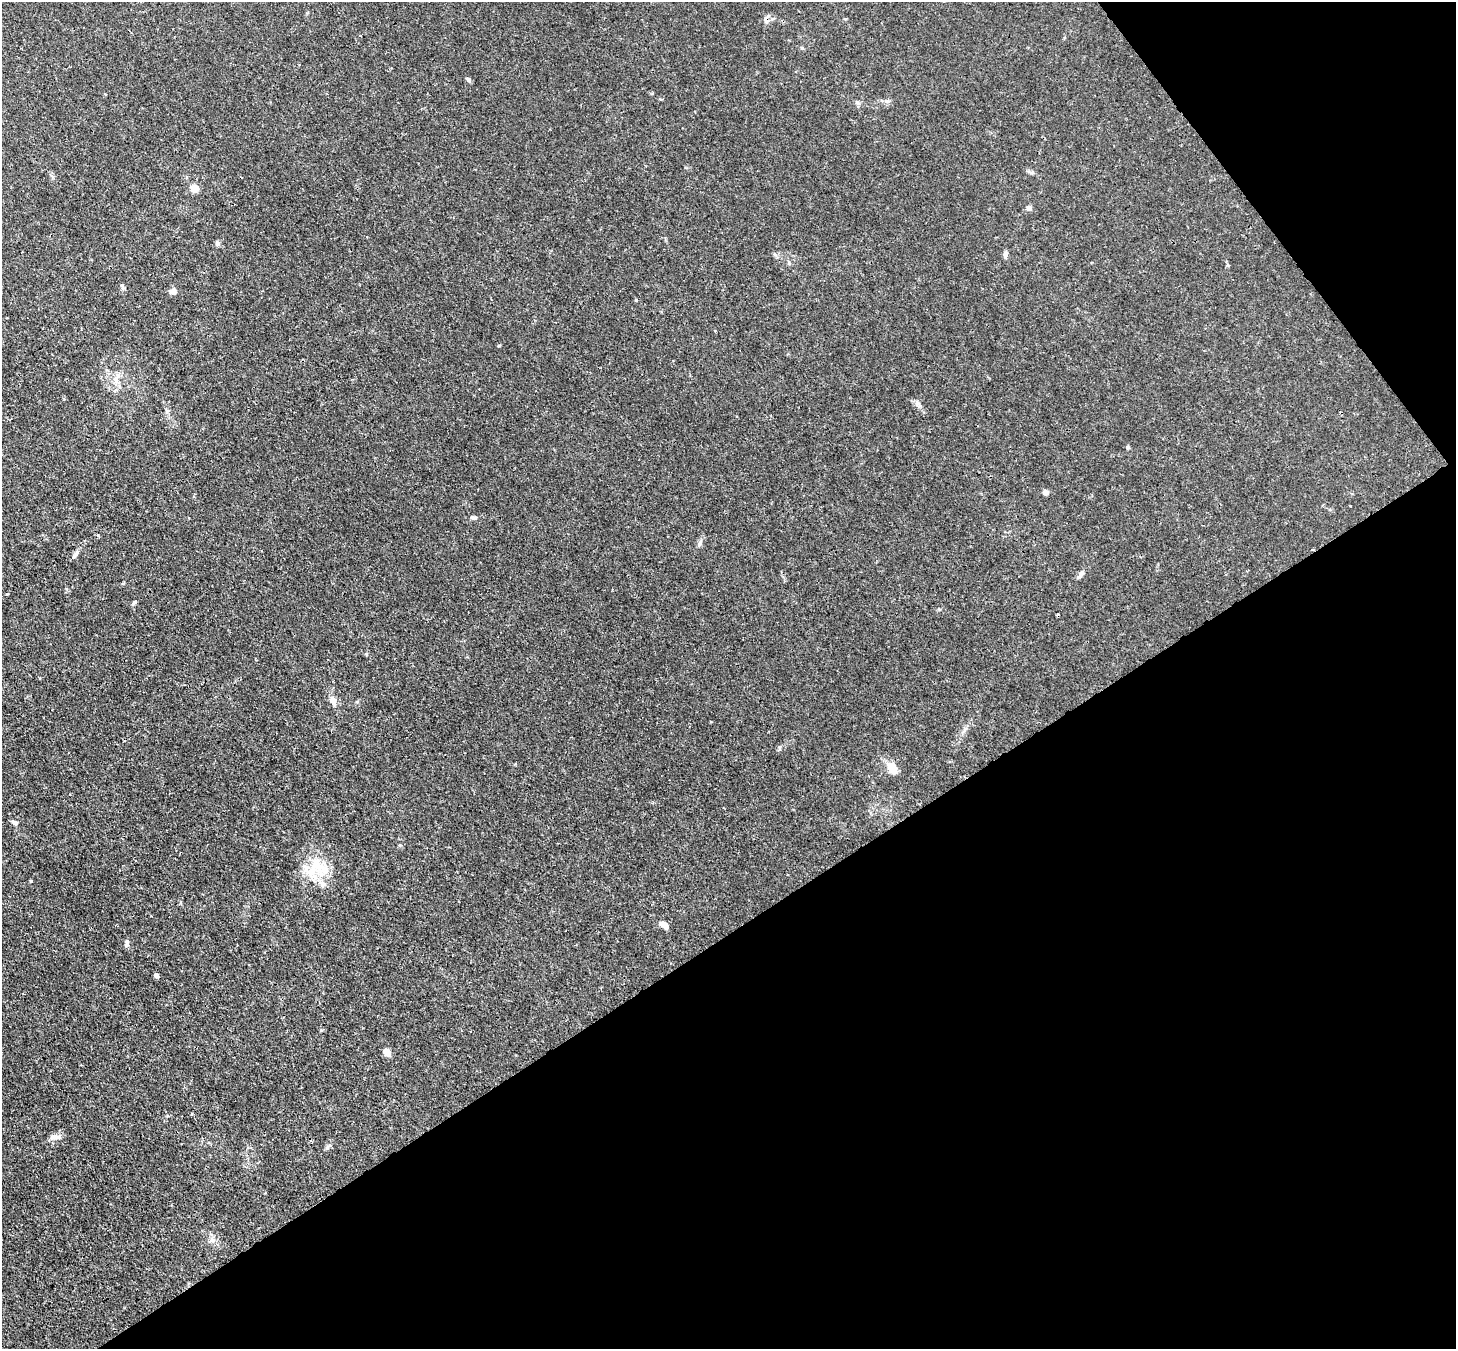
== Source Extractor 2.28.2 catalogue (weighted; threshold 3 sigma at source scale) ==
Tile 12 of 4 x 4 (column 4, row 3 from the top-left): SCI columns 4442-5895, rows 1557-2903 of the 5974 x 5946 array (HDU 1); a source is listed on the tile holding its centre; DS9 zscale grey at full resolution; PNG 1458 x 1351 px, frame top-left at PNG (2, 2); no overlay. Shown black and unused: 35% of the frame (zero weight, under 3 of 4 exposures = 7% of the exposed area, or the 3 px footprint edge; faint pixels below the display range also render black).
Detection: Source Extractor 2.28.2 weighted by HDU 2 'WHT'; one run over the whole footprint, this tile lists its part. Background 0.025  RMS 0.0027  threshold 0.0123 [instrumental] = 3 sigma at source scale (4.5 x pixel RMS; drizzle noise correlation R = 1.50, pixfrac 1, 0.05/0.05 arcsec/px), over >= 5 px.
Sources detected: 30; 1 cosmic-ray / hot-pixel residue — not listed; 2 inside a brighter listed object's ellipse — not listed separately; the other 27 listed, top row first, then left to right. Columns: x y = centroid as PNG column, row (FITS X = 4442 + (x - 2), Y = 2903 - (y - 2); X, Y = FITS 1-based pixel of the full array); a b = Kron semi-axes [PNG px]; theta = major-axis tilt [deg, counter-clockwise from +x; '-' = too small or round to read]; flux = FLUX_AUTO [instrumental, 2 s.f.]
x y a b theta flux
766 19 11 7 77 1.2
468 80 7 5 -50 0.51
194 188 5 4 - 6.6
1029 208 6 6 - 0.88
217 243 6 5 - 0.65
1005 254 8 5 87 0.89
122 286 8 4 -62 0.55
173 291 9 7 21 1.1
116 380 10 7 -82 1.7
1127 447 6 4 89 0.32
1045 492 6 6 - 1.1
473 517 9 5 -11 0.63
699 543 9 4 81 0.58
76 554 7 6 - 0.67
1081 574 11 5 59 1.1
7 594 3 2 - 0.64
366 654 6 3 -18 0.29
333 701 13 7 -71 1.5
892 767 16 9 -58 3.2
15 822 9 5 -21 0.79
311 871 27 16 48 7.3
31 881 4 3 - 0.27
664 925 10 5 -38 2.2
126 943 9 5 79 0.81
156 975 4 4 - 1.2
387 1052 8 6 -58 2.3
54 1137 14 7 5 1.5
Overlapping masked pixels (flux is a lower limit): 1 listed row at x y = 766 19
Unlisted compact peaks at least as high as the median listed source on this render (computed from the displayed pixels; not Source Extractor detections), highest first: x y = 134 602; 636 300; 499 346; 802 48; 327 1148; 779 747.